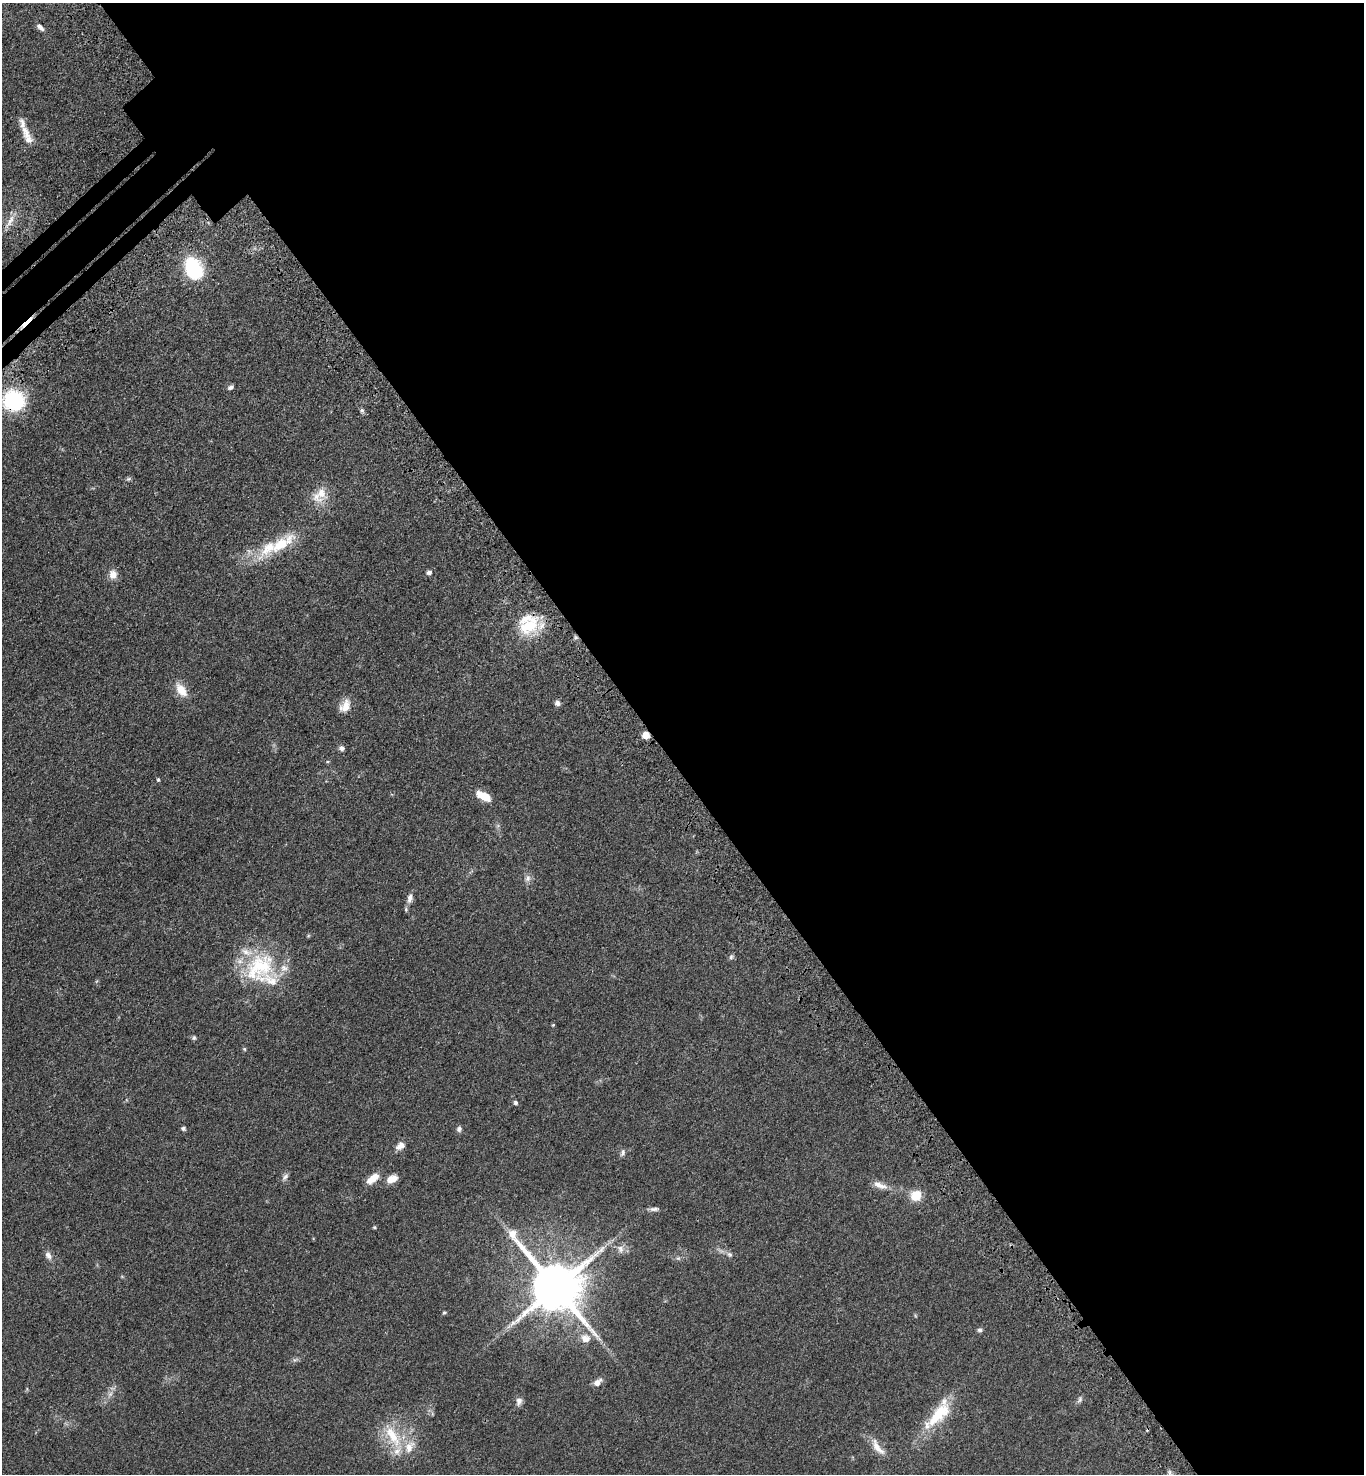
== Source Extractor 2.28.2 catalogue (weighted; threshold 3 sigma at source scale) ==
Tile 8 of 4 x 4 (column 4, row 2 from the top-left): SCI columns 4334-5695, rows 3044-4515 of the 6086 x 6089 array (HDU 1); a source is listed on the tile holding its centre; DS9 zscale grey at full resolution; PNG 1366 x 1476 px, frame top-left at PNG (2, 3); no overlay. Shown black and unused: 53% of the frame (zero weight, under 3 of 4 exposures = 6% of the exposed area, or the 3 px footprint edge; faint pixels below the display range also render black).
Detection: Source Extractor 2.28.2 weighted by HDU 2 'WHT'; one run over the whole footprint, this tile lists its part. Background 0.0454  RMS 0.0052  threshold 0.0235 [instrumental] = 3 sigma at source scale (4.5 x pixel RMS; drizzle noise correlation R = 1.50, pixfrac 1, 0.05/0.05 arcsec/px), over >= 5 px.
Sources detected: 68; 1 cosmic-ray / hot-pixel residue — not listed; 10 inside a brighter listed object's ellipse — not listed separately; the other 57 listed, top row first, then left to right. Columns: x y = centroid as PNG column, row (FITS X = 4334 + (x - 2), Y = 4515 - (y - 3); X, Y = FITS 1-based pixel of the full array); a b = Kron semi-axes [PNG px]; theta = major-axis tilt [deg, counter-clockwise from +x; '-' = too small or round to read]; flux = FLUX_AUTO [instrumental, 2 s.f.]
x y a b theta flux
40 27 10 5 -44 2.1
26 132 20 11 -73 5.2
10 221 19 6 66 4.1
193 268 22 15 -65 37
26 323 28 2 43 5.7
230 387 8 5 30 1.4
14 401 17 16 - 51
362 410 6 5 - 1
128 479 7 5 16 0.94
321 493 23 14 -84 8.3
281 544 41 14 35 20
429 572 6 6 - 1.5
113 574 11 9 -86 4.4
529 625 32 19 40 20
575 637 6 4 -71 0.86
181 690 20 11 -55 7.4
557 703 7 6 - 1.8
345 706 15 10 60 6
646 735 5 5 - 9.6
342 748 7 6 - 1.6
158 780 5 4 - 0.8
483 796 18 9 -28 7.8
528 878 10 8 79 2.3
410 898 14 7 78 3
731 957 8 6 58 1.1
259 967 47 37 44 40
553 1025 4 3 - 0.51
194 1038 6 5 - 0.86
244 1049 5 4 - 0.62
516 1103 4 4 - 1.3
183 1128 5 5 - 1.1
459 1129 7 6 - 1.5
400 1146 11 7 35 3.7
623 1153 10 6 76 1.5
285 1177 11 6 50 1.7
373 1178 15 7 39 7.1
392 1179 13 8 26 5.4
880 1185 22 8 -21 4.8
916 1196 11 11 - 9
654 1209 16 5 0 1.9
374 1227 5 4 - 0.59
620 1249 12 9 -74 3.3
730 1254 9 6 -43 1.6
48 1256 12 8 -60 2.6
678 1258 6 6 - 1
556 1287 16 14 -48 3200
444 1312 5 4 - 0.68
980 1330 6 6 - 1.2
585 1338 13 11 -25 4.6
295 1360 8 4 44 1
597 1382 11 6 38 3.2
110 1394 9 7 62 2.1
1080 1399 10 5 64 1.4
519 1401 11 7 83 2.5
939 1414 43 17 48 22
393 1436 39 15 -57 18
877 1447 28 9 -53 6.4
Overlapping masked pixels (flux is a lower limit): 3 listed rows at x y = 26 323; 14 401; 646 735